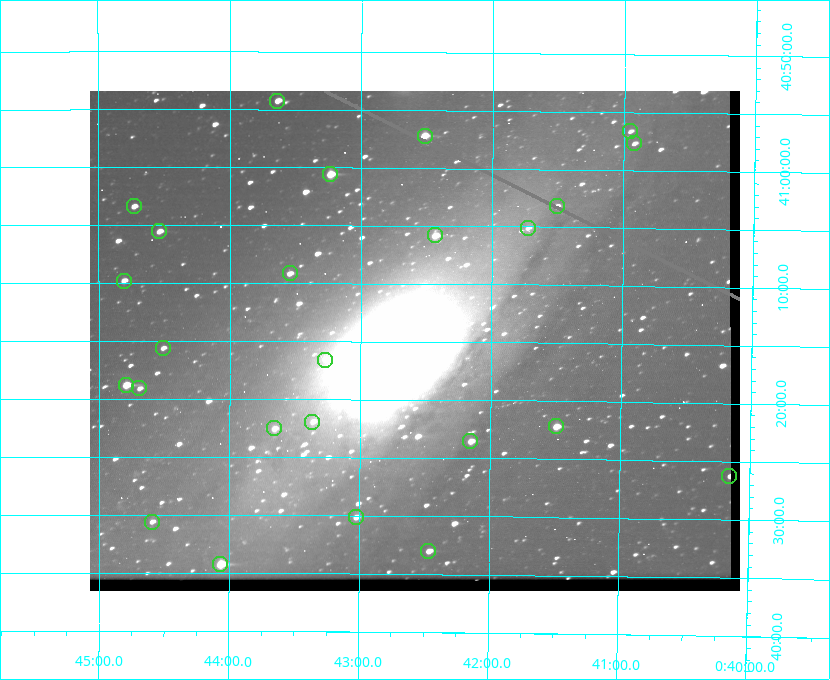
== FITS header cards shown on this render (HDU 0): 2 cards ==
NAXIS1  =                  650
NAXIS2  =                  500

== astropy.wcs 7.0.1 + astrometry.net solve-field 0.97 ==
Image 650 x 500 px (HDU 0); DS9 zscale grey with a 90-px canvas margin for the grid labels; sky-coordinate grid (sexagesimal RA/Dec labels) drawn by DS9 from the SOLVED WCS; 25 Tycho-2 reference stars matched to detected sources circled (green)
Header WCS: none
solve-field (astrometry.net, Tycho-2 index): SOLVED blind (the file carries no WCS)
Solved WCS: RA---TAN-SIP/DEC--TAN-SIP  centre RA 00:42:35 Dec +41:15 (10.65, +41.25 deg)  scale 5.18 arcsec/px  FOV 56.1' x 43.1'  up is +180 deg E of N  parity flipped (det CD > 0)
(file carries no celestial WCS; the grid is the blind solution)
Tycho-2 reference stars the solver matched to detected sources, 25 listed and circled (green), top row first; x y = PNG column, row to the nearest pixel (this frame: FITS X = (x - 90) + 1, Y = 500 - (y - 91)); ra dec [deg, ICRS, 3 dp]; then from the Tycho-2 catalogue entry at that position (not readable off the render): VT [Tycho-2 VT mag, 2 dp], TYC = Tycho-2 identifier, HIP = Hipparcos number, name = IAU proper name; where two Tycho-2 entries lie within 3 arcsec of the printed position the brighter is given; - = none
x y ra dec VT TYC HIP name
277 101 10.910 +40.904 10.39 2801-1024-1 - -
630 131 10.238 +40.944 11.79 2801-2058-1 - -
425 136 10.629 +40.954 9.37 2801-2009-1 3333 -
634 143 10.230 +40.961 11.47 2801-2047-1 - -
330 174 10.809 +41.009 9.29 2801-2078-1 - -
134 206 11.183 +41.057 10.65 2801-1540-1 - -
557 206 10.377 +41.053 11.36 2801-2079-1 - -
528 228 10.431 +41.085 11.65 2801-2062-1 - -
159 231 11.135 +41.093 10.71 2801-1503-1 - -
435 235 10.609 +41.097 10.73 2801-2063-1 - -
290 273 10.886 +41.153 10.99 2801-2037-1 - -
124 281 11.202 +41.163 10.95 2801-1544-1 - -
163 348 11.127 +41.260 11.28 2805-390-1 - -
325 360 10.818 +41.276 11.21 2805-2125-1 - -
126 385 11.198 +41.314 9.30 2805-117-1 - -
139 388 11.172 +41.318 11.25 2805-108-1 - -
312 422 10.841 +41.366 11.19 2805-2131-1 - -
556 426 10.374 +41.370 10.16 2805-213-1 - -
274 428 10.914 +41.376 10.74 2805-2142-1 - -
470 441 10.538 +41.392 10.59 2805-2135-1 - -
729 476 10.038 +41.438 10.94 2805-517-1 - -
356 517 10.757 +41.502 11.21 2805-2136-1 - -
152 522 11.148 +41.510 11.65 2805-2178-1 - -
428 551 10.616 +41.550 10.67 2805-2192-1 - -
220 564 11.016 +41.571 9.16 2805-2199-1 3447 -